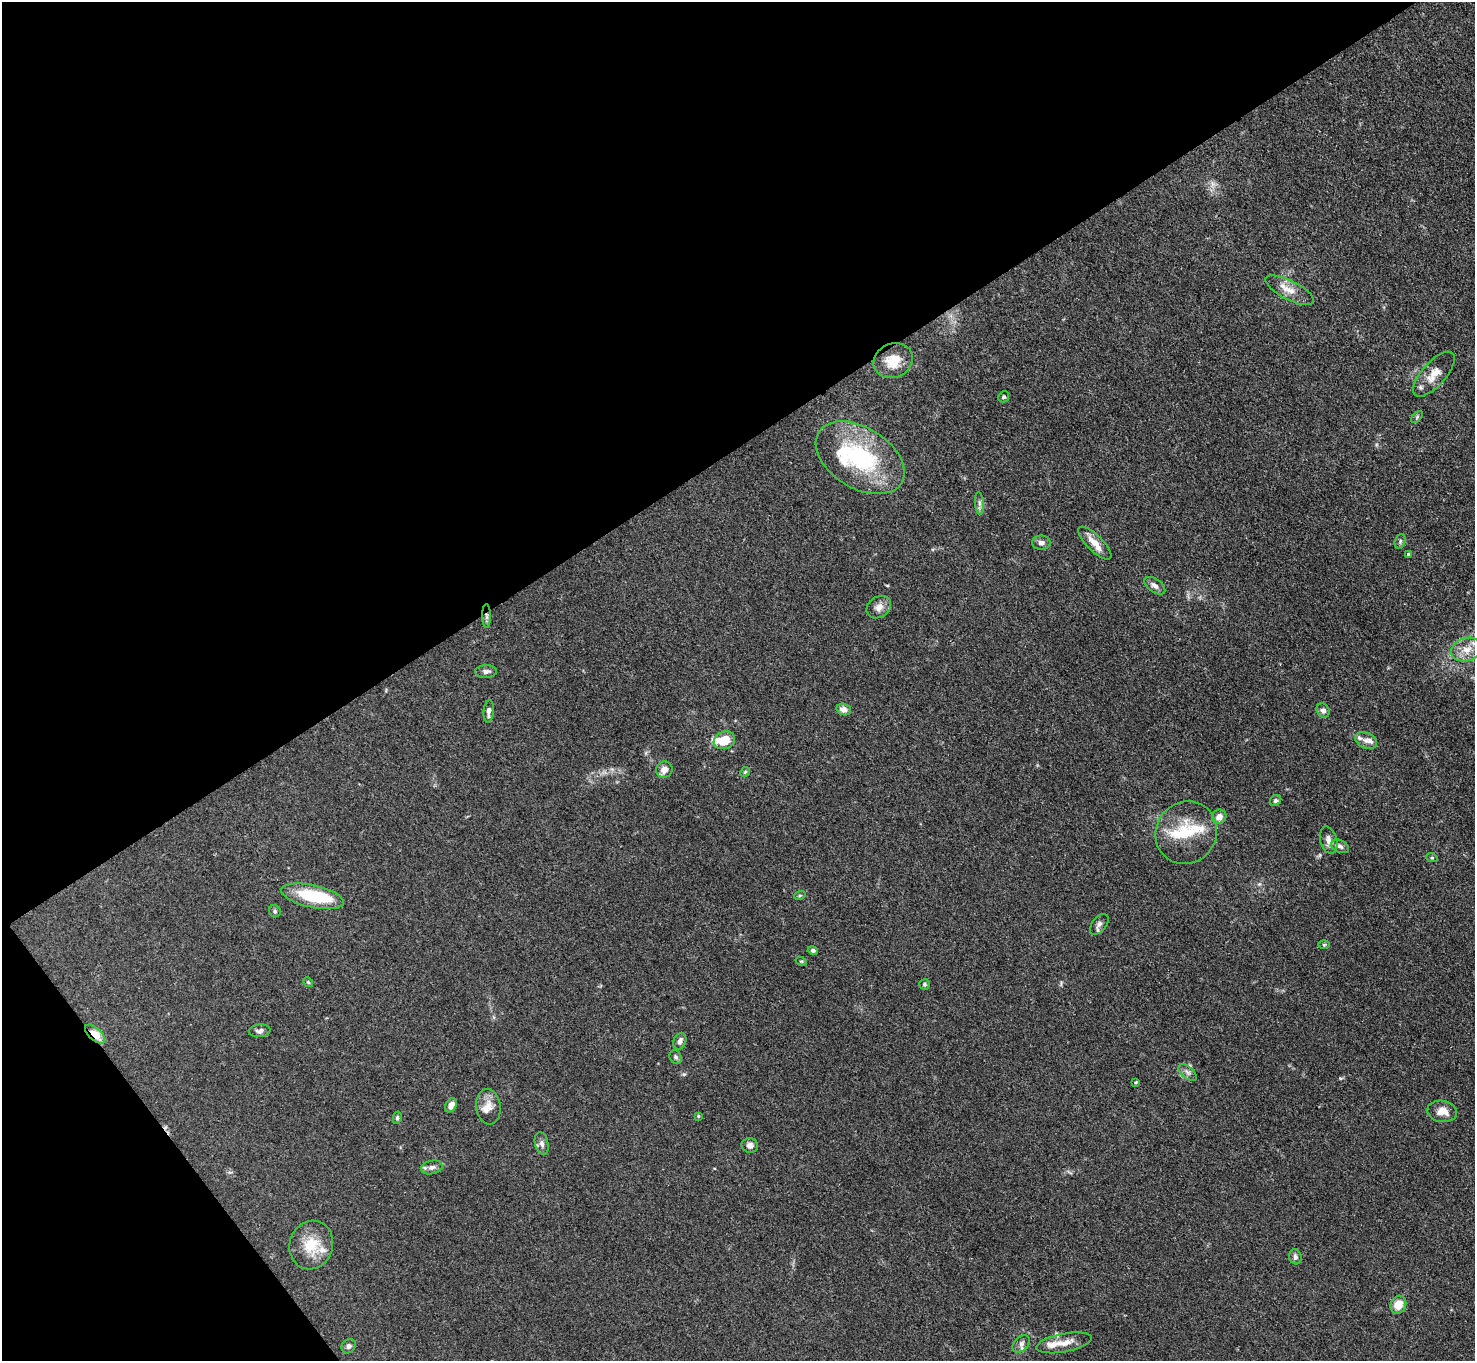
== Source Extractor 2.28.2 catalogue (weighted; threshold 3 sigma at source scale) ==
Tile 5 of 4 x 4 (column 1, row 2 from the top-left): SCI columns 3-1475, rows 3017-4375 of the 5898 x 5892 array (HDU 1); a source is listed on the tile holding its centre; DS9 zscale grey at full resolution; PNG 1477 x 1363 px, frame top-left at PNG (2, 2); each listed source drawn as its Kron ellipse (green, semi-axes under 4 px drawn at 4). Shown black and unused: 37% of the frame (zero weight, under 3 of 4 exposures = <1% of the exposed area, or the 3 px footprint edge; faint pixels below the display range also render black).
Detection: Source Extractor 2.28.2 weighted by HDU 2 'WHT'; one run over the whole footprint, this tile lists its part. Background 0.0607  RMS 0.0053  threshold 0.0238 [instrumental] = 3 sigma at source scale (4.5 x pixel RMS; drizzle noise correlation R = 1.50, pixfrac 1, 0.05/0.05 arcsec/px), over >= 5 px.
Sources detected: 69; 1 inside a brighter object's white glare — neither listed nor drawn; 10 inside a brighter listed object's ellipse — not listed separately; the other 58 listed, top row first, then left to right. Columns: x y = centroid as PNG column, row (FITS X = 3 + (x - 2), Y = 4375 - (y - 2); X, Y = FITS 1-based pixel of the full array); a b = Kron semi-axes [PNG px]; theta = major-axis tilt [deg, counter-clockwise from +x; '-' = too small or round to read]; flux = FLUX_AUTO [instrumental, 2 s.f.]
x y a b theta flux
1290 290 27 9 -27 6.6
893 361 20 17 26 9.8
1434 374 28 12 48 8.2
1004 397 5 5 - 0.9
1417 417 7 4 46 0.87
860 458 49 30 -32 56
979 503 11 4 -85 1.8
1400 541 7 5 71 1.1
1041 543 9 7 0 2.1
1095 543 22 8 -45 6.2
1408 554 4 4 - 0.86
1155 586 12 6 -35 2.5
879 607 13 10 35 3.9
487 616 12 4 -89 1.8
1467 650 16 11 17 7
486 672 11 6 2 2
844 709 7 5 -18 3.6
1323 710 7 6 - 2
489 711 11 5 84 2.3
724 740 11 8 19 11
1366 741 11 7 -26 2.9
664 770 8 8 - 4
745 772 5 4 - 0.64
1276 801 6 5 - 1.1
1219 817 7 7 - 3.4
1186 833 32 30 55 22
1329 840 14 8 -74 3.5
1340 846 9 6 -26 1.9
1432 858 6 3 -18 0.63
800 895 6 3 19 0.58
313 896 32 11 -12 27
275 911 6 6 - 1.1
1099 924 12 7 51 2
1324 945 6 4 0 0.64
813 950 5 4 - 1.2
801 961 6 3 -17 0.56
308 982 5 4 - 0.64
924 984 5 5 - 0.75
260 1031 11 6 7 1.7
95 1034 12 6 -42 7.7
680 1041 8 6 68 2.4
676 1057 7 6 - 1.4
1188 1072 11 5 -41 1.9
1136 1082 4 3 - 0.49
451 1105 7 5 63 2.7
488 1107 18 12 -83 5.9
1442 1111 15 10 -9 6
698 1116 4 4 - 0.54
397 1118 6 4 79 0.9
542 1144 11 6 -77 2.1
750 1145 8 7 - 2.1
432 1167 11 6 12 2.5
311 1245 24 21 73 15
1295 1257 8 6 -77 1.6
1398 1305 9 7 67 7.3
1064 1343 28 9 11 6.6
1021 1344 10 7 46 2
349 1346 7 6 - 1.8
Overlapping masked pixels (flux is a lower limit): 2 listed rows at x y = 487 616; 95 1034